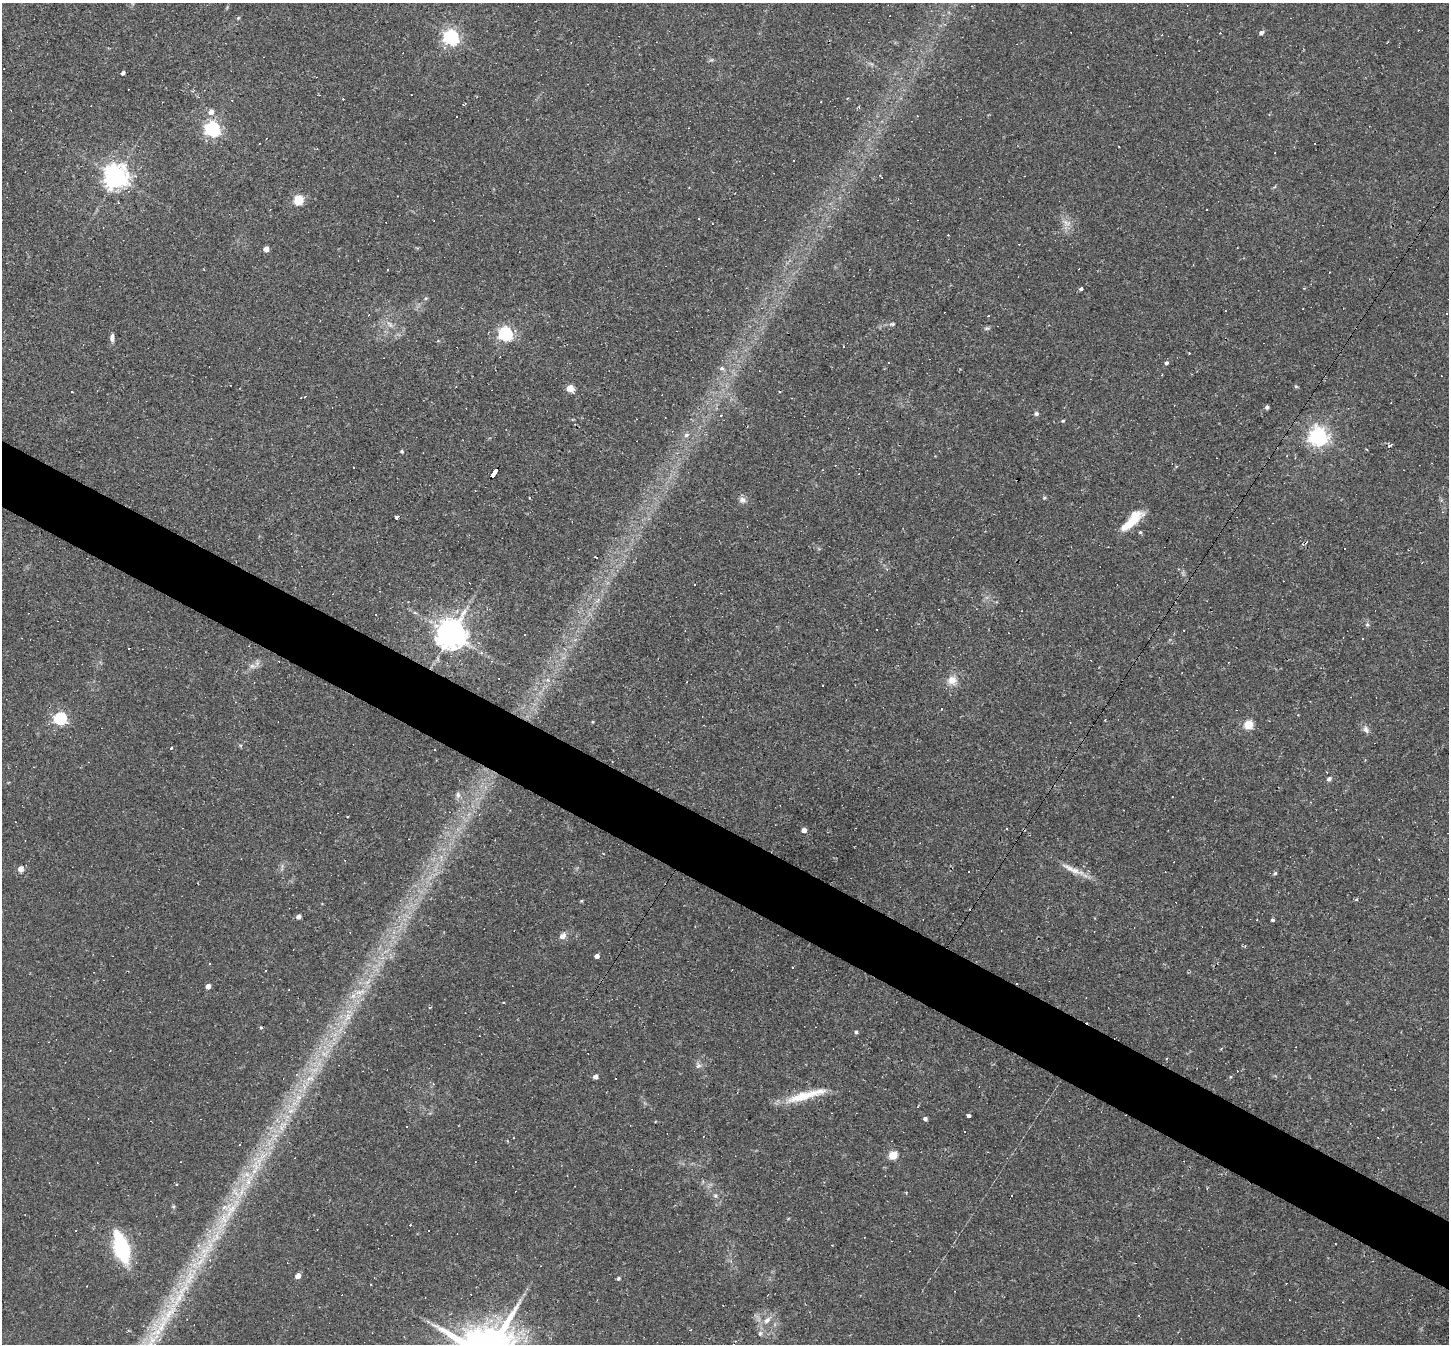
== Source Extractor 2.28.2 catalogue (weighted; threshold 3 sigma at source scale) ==
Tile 6 of 4 x 4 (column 2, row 2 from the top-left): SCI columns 1447-2893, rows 2831-4172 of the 5786 x 5798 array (HDU 1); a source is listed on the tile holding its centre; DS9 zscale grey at full resolution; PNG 1451 x 1346 px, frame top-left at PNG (2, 3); no overlay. Shown black and unused: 5% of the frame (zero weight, under 2 of 3 exposures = <1% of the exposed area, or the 3 px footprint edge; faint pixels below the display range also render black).
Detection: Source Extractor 2.28.2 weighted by HDU 2 'WHT'; one run over the whole footprint, this tile lists its part. Background 0.061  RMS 0.0056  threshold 0.0251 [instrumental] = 3 sigma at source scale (4.5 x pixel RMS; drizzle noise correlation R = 1.50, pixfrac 1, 0.05/0.05 arcsec/px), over >= 5 px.
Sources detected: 201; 1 too faint to see at this stretch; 78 cosmic-ray / hot-pixel residue — not listed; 7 inside a brighter listed object's ellipse — not listed separately; the other 115 listed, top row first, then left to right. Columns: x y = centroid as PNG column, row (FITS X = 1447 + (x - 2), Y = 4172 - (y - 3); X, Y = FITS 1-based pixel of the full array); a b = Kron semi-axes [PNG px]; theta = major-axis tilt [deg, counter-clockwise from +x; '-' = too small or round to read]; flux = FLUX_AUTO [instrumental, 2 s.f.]
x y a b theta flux
238 18 6 3 45 0.61
1261 33 5 4 - 2
451 37 6 6 - 180
444 47 7 5 -76 1.5
711 60 6 5 - 1
123 73 4 3 - 1.8
211 112 6 6 - 3.6
1269 114 5 3 - 0.49
212 129 6 6 - 170
1119 146 3 2 - 0.39
794 161 3 2 - 0.51
116 176 8 7 - 550
298 200 5 5 - 34
698 218 3 3 - 0.73
1066 223 15 10 -29 4.7
266 249 4 4 - 5.8
387 270 3 2 - 0.42
1329 272 2 2 - 0.3
1081 289 3 3 - 2
426 298 5 5 - 0.84
761 308 4 3 - 0.56
1226 311 3 3 - 0.8
390 324 12 6 -48 2.9
892 324 9 5 13 1.3
987 328 8 5 3 1.1
505 334 6 6 - 130
112 338 10 5 89 2.3
844 346 2 2 - 0.56
1189 353 3 2 - 0.4
888 363 2 2 - 0.38
1166 363 5 5 - 1.3
722 368 8 5 -2 1.5
1162 375 3 2 - 0.69
1296 387 6 4 -2 0.64
570 388 5 5 - 13
72 391 3 2 - 0.41
301 398 3 2 - 0.38
1391 402 2 2 - 0.3
1267 407 4 3 - 1.4
1036 414 6 5 - 1.3
1063 421 5 4 - 0.71
686 435 7 6 - 1.7
1318 436 7 7 - 310
1389 446 6 3 19 0.72
402 451 4 4 - 0.88
1287 456 3 2 - 0.38
353 467 3 2 - 0.61
493 473 8 4 57 56
530 498 3 3 - 0.97
1044 498 5 5 - 0.74
742 500 10 9 - 2.6
397 517 4 3 - 5.7
1131 522 27 10 37 13
1140 532 4 4 - 0.76
596 557 3 3 - 3.1
1179 569 4 4 - 0.55
451 634 9 8 - 1100
1172 643 4 3 - 0.52
481 652 6 4 -20 0.86
253 666 11 6 -7 2.6
952 680 14 13 - 6.1
942 709 3 2 - 1
60 718 6 5 - 89
1105 720 3 3 - 0.45
592 722 3 3 - 0.54
1249 724 5 5 - 26
1366 729 11 7 -63 2.5
171 748 3 3 - 9.6
434 749 2 2 - 0.47
1329 779 6 5 - 1.5
458 795 9 6 -89 1.9
804 830 4 4 - 3.3
21 869 5 4 - 5.2
969 871 2 2 - 0.57
1075 871 31 8 -21 7.2
1275 873 5 4 - 1
1356 900 5 3 - 0.68
581 901 4 3 - 0.67
298 917 4 4 - 2.8
1257 919 2 2 - 0.39
1272 920 3 3 - 1
562 936 11 8 41 2.8
597 956 4 4 - 2.9
793 968 3 2 - 0.65
265 970 3 3 - 1.1
368 982 10 6 45 3.2
208 986 4 4 - 4.5
360 992 21 6 16 5.1
347 1017 14 9 63 6.4
261 1027 3 3 - 1.6
344 1032 6 5 - 1.3
856 1032 4 4 - 1.1
698 1066 9 5 26 1.5
595 1076 4 4 - 3.1
806 1095 53 9 16 18
297 1099 30 9 52 14
968 1116 4 3 - 2
925 1119 4 4 - 1.8
284 1124 14 7 4 4.4
406 1126 2 2 - 0.44
239 1145 3 3 - 2.4
893 1155 5 5 - 24
259 1161 16 10 78 8.9
1207 1188 3 2 - 0.5
715 1196 7 5 -88 1.3
173 1206 6 4 -45 0.69
231 1210 36 15 64 25
1335 1244 3 2 - 0.82
121 1247 32 13 -73 47
298 1276 4 4 - 4.7
618 1278 4 4 - 1
371 1285 3 2 - 1
767 1320 12 7 44 3.7
164 1322 100 18 61 75
760 1333 8 6 74 1.6
Overlapping masked pixels (flux is a lower limit): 1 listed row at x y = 493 473